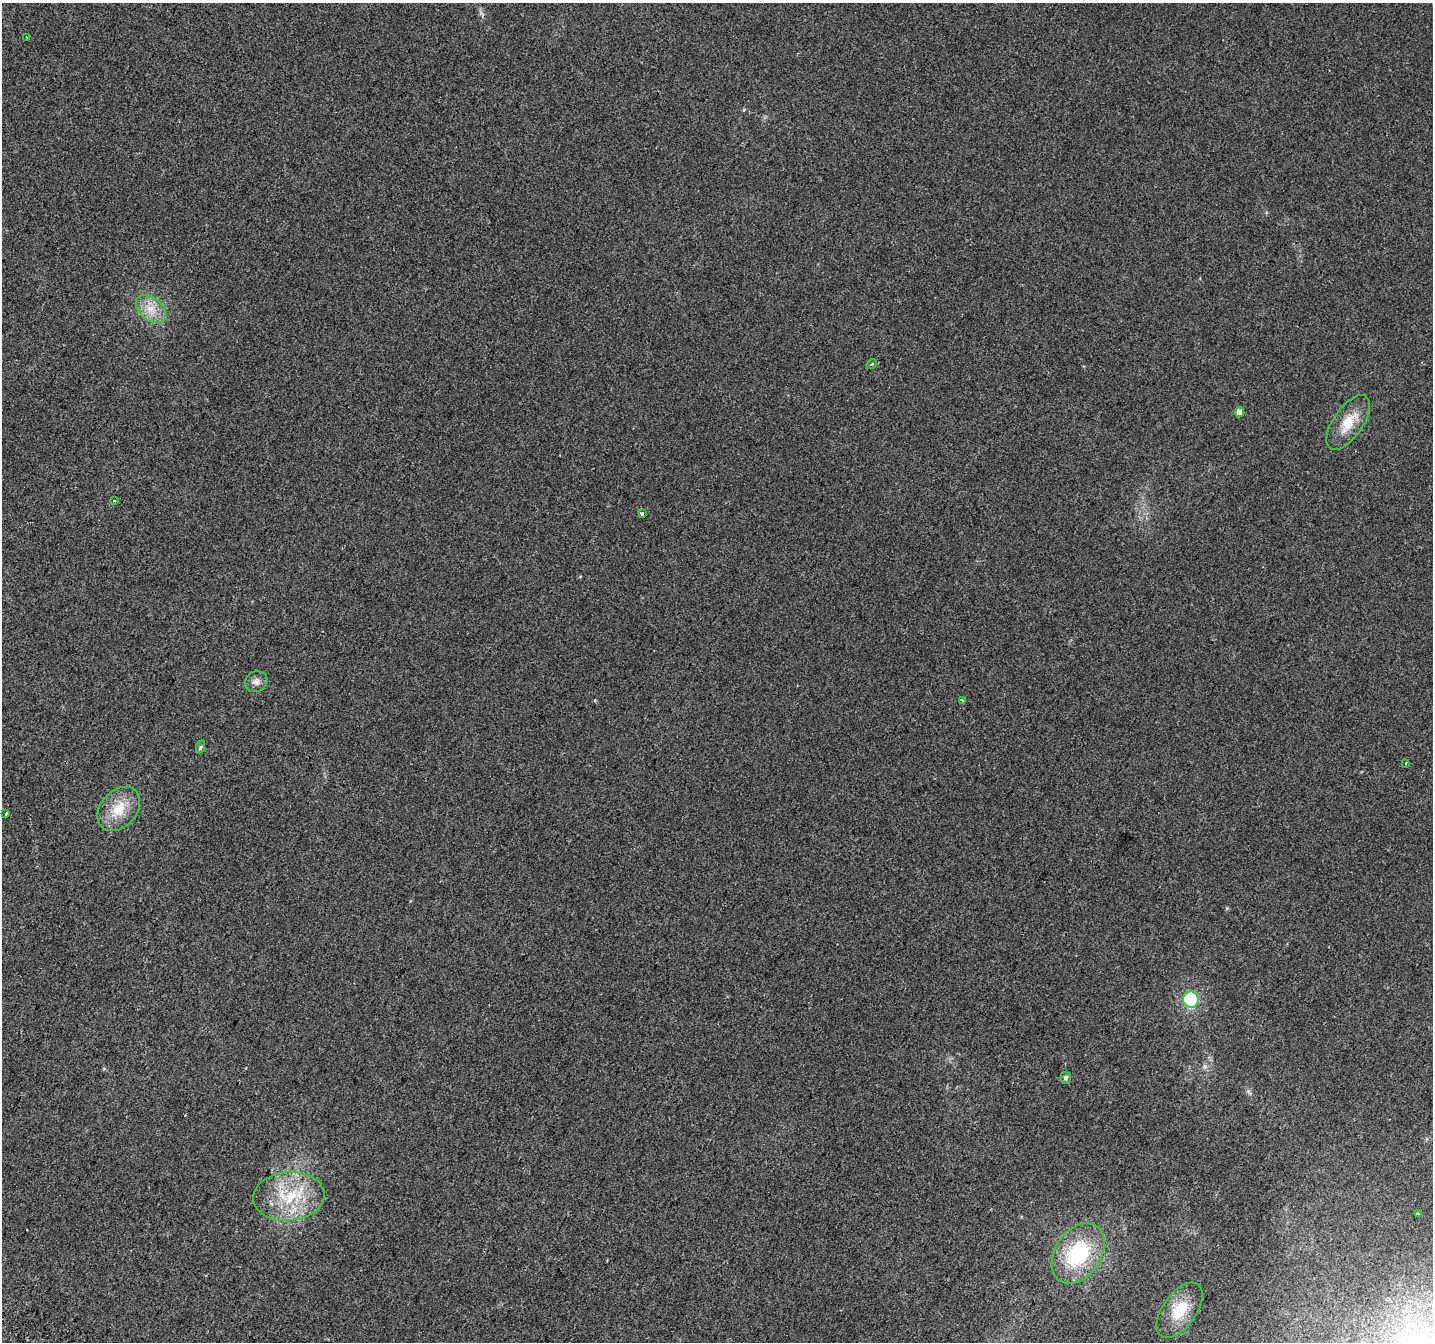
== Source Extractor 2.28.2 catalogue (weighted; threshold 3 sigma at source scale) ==
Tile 7 of 4 x 4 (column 3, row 2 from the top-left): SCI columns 2900-4330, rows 3004-4343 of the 5790 x 5939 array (HDU 1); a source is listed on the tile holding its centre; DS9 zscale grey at full resolution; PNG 1435 x 1344 px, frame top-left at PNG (2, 3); each listed source drawn as its Kron ellipse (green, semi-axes under 4 px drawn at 4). Shown black and unused: <1% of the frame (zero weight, under 2 of 3 exposures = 3% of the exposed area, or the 3 px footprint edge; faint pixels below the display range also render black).
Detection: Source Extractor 2.28.2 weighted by HDU 2 'WHT'; one run over the whole footprint, this tile lists its part. Background 0.05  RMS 0.0078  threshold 0.0351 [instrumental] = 3 sigma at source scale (4.5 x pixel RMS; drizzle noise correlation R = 1.50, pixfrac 1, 0.0396/0.0396 arcsec/px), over >= 5 px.
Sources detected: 21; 2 cosmic-ray / hot-pixel residue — neither listed nor drawn; the other 19 listed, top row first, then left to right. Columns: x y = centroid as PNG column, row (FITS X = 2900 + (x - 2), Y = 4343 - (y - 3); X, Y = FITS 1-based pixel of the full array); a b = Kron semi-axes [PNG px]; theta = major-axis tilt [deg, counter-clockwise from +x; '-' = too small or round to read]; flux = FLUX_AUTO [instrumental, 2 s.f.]
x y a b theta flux
27 37 3 3 - 0.75
151 309 17 11 -39 11
872 364 6 3 29 1.1
1239 412 5 5 - 5.6
1348 422 31 14 56 18
114 501 3 2 - 0.89
642 514 4 3 - 5.1
256 682 11 10 - 4.2
962 700 3 3 - 1.8
200 747 7 4 70 1.3
1406 763 3 2 - 0.56
119 809 25 18 48 20
6 814 3 2 - 0.74
1191 1000 8 8 - 44
1066 1078 6 5 - 2.3
289 1196 36 24 5 43
1418 1214 4 3 - 3
1078 1253 33 23 56 59
1180 1310 32 17 54 23